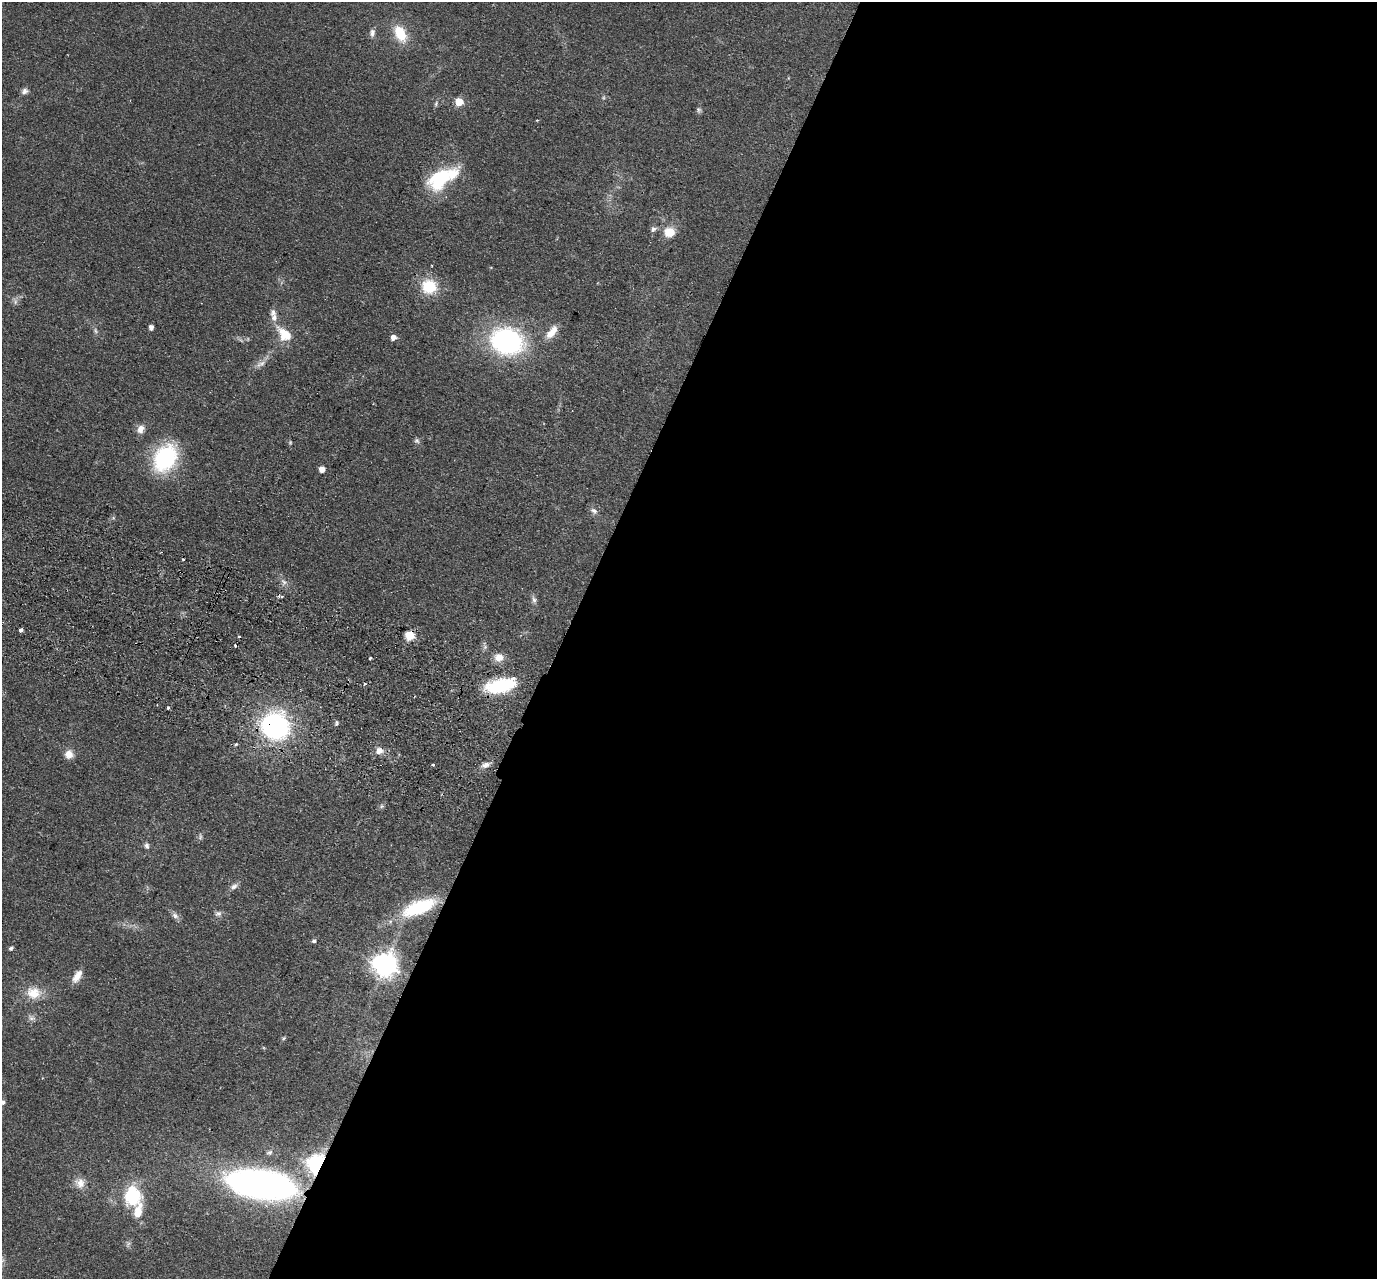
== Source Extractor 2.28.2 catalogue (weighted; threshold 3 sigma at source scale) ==
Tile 12 of 4 x 4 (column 4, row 3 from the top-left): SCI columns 4149-5523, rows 1600-2876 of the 5549 x 5621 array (HDU 1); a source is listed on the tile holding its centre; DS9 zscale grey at full resolution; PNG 1379 x 1281 px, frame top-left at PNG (2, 2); no overlay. Shown black and unused: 59% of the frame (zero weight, under 2 of 3 exposures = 3% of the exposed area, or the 3 px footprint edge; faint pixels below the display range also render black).
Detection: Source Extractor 2.28.2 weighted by HDU 2 'WHT'; one run over the whole footprint, this tile lists its part. Background 0.0798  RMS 0.008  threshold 0.0358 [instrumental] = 3 sigma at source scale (4.5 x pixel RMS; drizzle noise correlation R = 1.50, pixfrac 1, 0.05/0.05 arcsec/px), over >= 5 px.
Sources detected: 73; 3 too faint to see at this stretch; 1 inside a brighter object's white glare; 5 cosmic-ray / hot-pixel residue — not listed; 4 inside a brighter listed object's ellipse — not listed separately; the other 60 listed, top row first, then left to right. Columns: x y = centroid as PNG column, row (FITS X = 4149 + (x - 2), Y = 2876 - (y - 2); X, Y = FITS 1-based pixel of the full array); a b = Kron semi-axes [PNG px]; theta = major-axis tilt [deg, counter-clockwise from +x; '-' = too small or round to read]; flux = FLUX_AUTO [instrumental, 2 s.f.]
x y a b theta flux
372 33 10 7 81 3.6
400 34 19 12 -63 22
25 91 9 7 18 2.8
459 102 5 5 - 25
436 104 8 5 65 1.6
699 110 8 5 -83 1.8
442 177 40 16 24 43
653 229 8 6 44 2.2
669 232 11 10 - 13
429 286 16 15 - 26
273 312 9 8 - 2.9
151 327 4 4 - 3.7
95 331 9 4 -81 1.7
284 334 23 14 -45 17
550 334 13 11 44 8.5
393 337 5 5 - 5.4
506 341 32 26 -12 130
261 364 17 7 27 5
141 429 12 9 64 5.5
417 441 8 6 -37 1.9
165 458 29 21 58 75
322 469 5 5 - 7.3
594 511 11 7 -36 3
113 518 6 4 18 1.1
284 582 11 5 -45 2.8
534 600 10 6 -71 2.5
21 630 4 3 - 7
410 635 6 5 - 39
485 647 7 5 47 1.7
499 657 12 10 1 7.5
369 658 3 3 - 1.5
503 685 31 13 11 52
168 708 3 3 - 1.5
336 723 7 5 78 1.5
275 726 19 18 - 180
236 744 4 3 - 0.98
379 751 8 8 - 5.5
69 754 10 10 - 6.7
433 765 3 3 - 1.4
485 765 11 6 20 3.8
382 806 6 5 - 1.4
147 846 8 6 -80 2.4
234 886 11 7 34 3.3
419 907 34 13 21 57
218 914 9 7 0 2.7
175 916 10 7 -33 3
314 941 6 5 - 1.6
11 948 7 4 38 1.5
385 965 8 8 - 730
77 976 17 8 58 7.6
34 993 21 16 -9 16
32 1018 12 7 -17 3.1
284 1038 7 4 28 1.1
2 1102 7 6 - 3.1
269 1152 9 7 21 2.5
317 1165 7 6 - 470
80 1183 14 13 - 7.8
261 1184 49 21 -9 390
132 1195 16 14 88 54
138 1212 21 9 76 14
Overlapping masked pixels (flux is a lower limit): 4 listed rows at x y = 410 635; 275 726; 317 1165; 261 1184
Isophote crosses this tile's border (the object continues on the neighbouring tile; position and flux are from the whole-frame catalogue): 1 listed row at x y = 2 1102